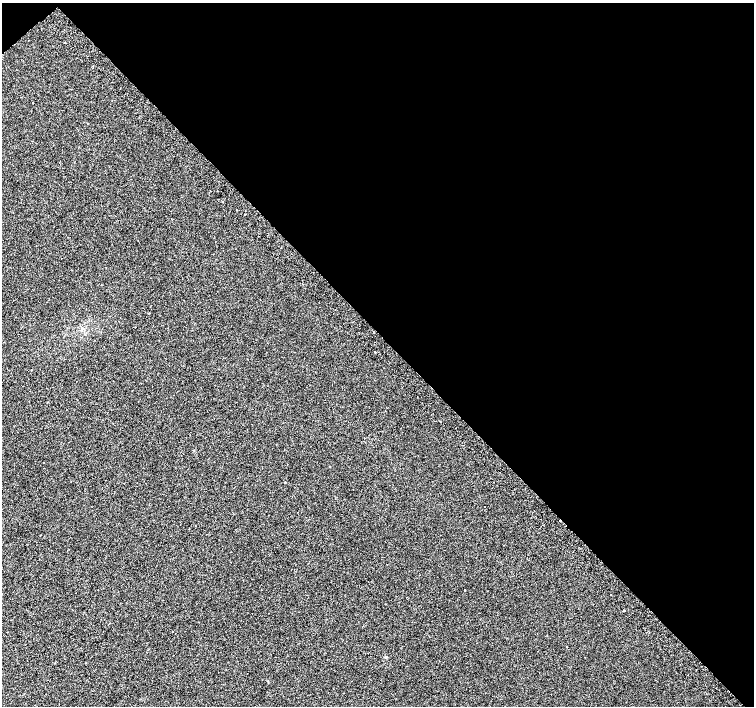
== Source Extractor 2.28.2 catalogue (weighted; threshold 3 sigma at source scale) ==
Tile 3 of 4 x 4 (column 3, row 1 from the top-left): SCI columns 3047-4550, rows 4468-5874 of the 6086 x 6054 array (HDU 1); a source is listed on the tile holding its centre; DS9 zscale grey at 2 x 2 block average (1 PNG px = mean of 2 x 2 image px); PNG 756 x 708 px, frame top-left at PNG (2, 3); no overlay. Shown black and unused: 47% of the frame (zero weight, under 2 of 3 exposures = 2% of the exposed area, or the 3 px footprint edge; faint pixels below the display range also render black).
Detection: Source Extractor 2.28.2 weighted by HDU 2 'WHT'; one run over the whole footprint, this tile lists its part. Background 0.00306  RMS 0.0038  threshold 0.017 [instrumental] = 3 sigma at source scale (4.5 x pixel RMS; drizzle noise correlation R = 1.50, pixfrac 1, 0.0396/0.0396 arcsec/px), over >= 5 px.
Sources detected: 14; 4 cosmic-ray / hot-pixel residue — not listed; the other 10 listed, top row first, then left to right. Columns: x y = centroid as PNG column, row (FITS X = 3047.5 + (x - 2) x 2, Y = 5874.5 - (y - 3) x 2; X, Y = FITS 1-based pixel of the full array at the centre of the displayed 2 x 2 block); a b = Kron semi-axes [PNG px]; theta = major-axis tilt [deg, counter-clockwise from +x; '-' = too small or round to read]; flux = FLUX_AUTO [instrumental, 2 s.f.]
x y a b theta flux
222 201 2 2 - 0.36
245 215 2 2 - 0.96
61 258 2 2 - 0.28
43 462 2 2 - 1
285 482 2 2 - 0.41
465 590 2 2 - 2.3
611 595 2 2 - 0.8
624 610 2 2 - 4.9
172 631 2 2 - 0.7
566 646 2 2 - 0.43
Diffuse or blended objects may show on this block-average render without a row.